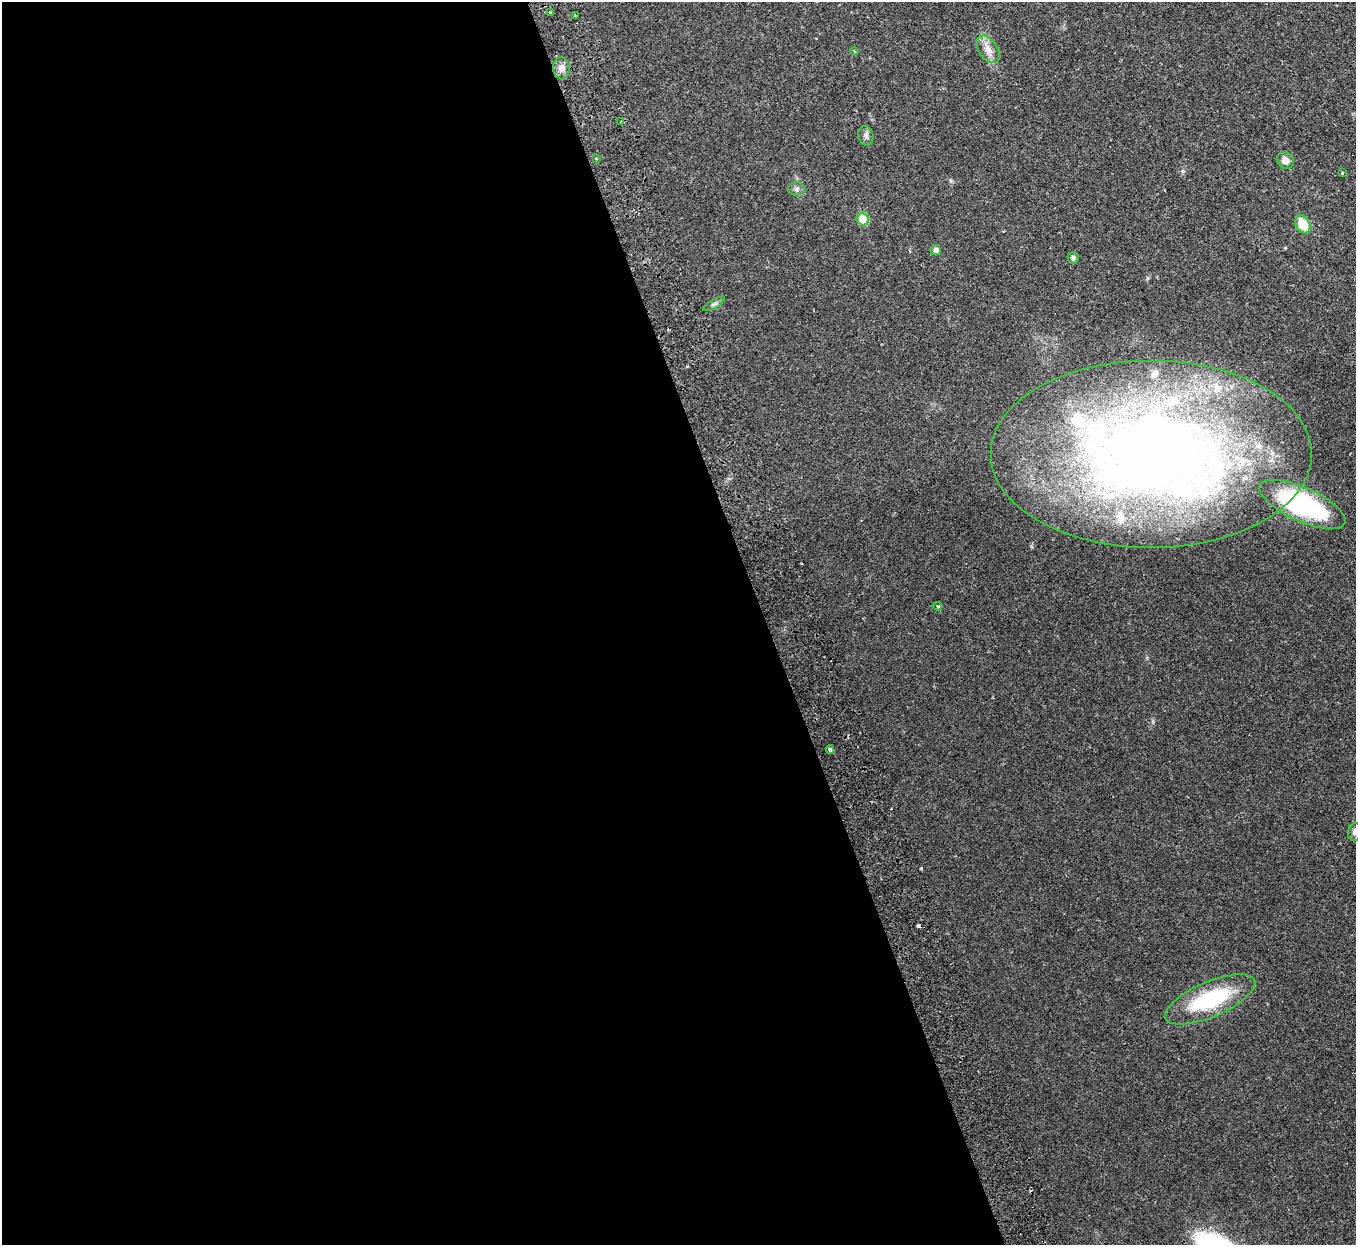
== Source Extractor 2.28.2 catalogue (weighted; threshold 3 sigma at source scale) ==
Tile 9 of 4 x 4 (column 1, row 3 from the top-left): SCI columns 56-1409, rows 1422-2664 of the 5528 x 5451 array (HDU 1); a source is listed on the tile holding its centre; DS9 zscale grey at full resolution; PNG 1358 x 1247 px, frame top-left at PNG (2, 2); each listed source drawn as its Kron ellipse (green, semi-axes under 4 px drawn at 4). Shown black and unused: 56% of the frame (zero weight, under 2 of 3 exposures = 3% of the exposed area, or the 3 px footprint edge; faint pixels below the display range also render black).
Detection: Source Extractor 2.28.2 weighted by HDU 2 'WHT'; one run over the whole footprint, this tile lists its part. Background 0.0237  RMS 0.0042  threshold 0.0188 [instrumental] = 3 sigma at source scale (4.5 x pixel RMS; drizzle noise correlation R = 1.50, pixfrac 1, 0.05/0.05 arcsec/px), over >= 5 px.
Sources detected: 30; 2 cosmic-ray / hot-pixel residue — neither listed nor drawn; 6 inside a brighter listed object's ellipse — not listed separately; the other 22 listed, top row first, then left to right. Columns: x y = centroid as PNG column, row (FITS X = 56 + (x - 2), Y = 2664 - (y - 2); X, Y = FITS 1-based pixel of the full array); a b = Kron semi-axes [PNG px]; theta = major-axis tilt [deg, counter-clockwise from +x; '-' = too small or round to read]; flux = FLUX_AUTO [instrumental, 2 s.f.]
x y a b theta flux
551 12 3 3 - 1.4
575 16 3 3 - 0.74
988 49 15 9 -57 3.5
854 51 4 3 - 0.36
561 68 11 8 -88 2.6
621 122 3 2 - 0.83
866 136 10 7 -75 1.4
596 159 3 2 - 0.7
1286 160 9 8 - 2.9
1342 173 3 3 - 0.56
797 189 8 6 0 1.2
863 219 6 5 - 12
1303 224 9 7 -61 11
936 250 5 5 - 2
1073 258 5 5 - 1.3
714 304 12 3 31 0.92
1151 454 161 94 0 440
1302 504 46 17 -24 81
938 606 4 4 - 0.49
830 750 4 3 - 3.7
1355 832 9 7 79 1.5
1210 999 48 17 23 34
Isophote crosses this tile's border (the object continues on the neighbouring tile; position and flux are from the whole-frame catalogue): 1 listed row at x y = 1355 832